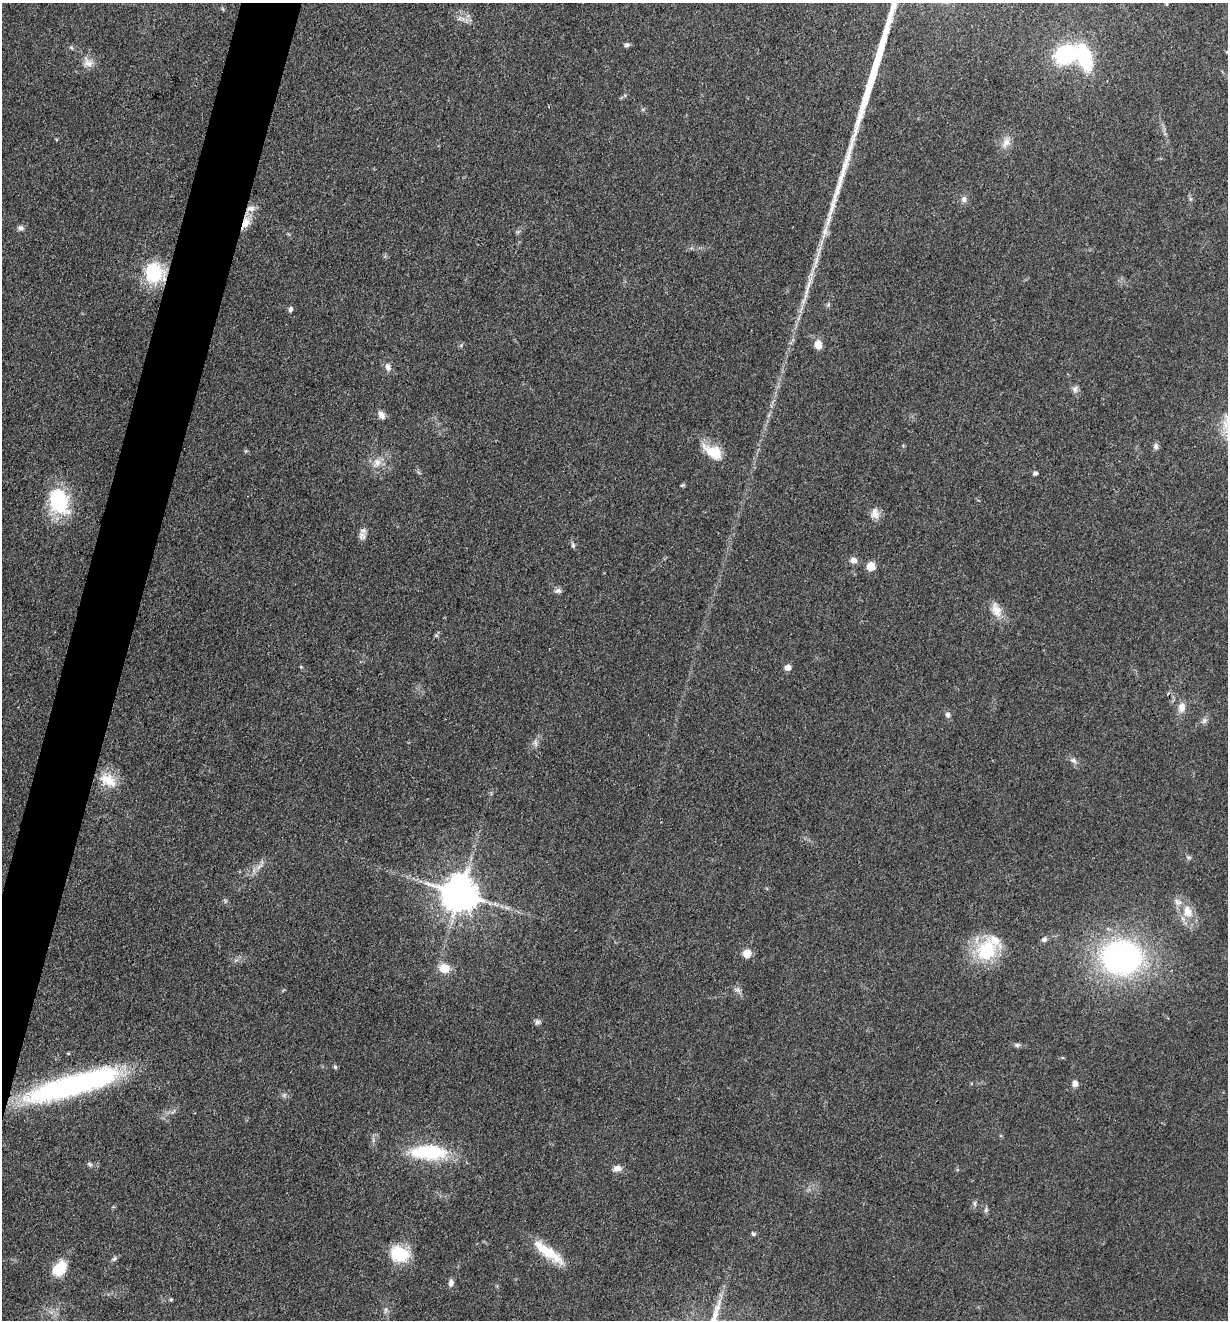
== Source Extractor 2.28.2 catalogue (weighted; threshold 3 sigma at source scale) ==
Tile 7 of 4 x 4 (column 3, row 2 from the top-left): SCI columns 2711-3936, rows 2638-3955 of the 5294 x 5274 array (HDU 1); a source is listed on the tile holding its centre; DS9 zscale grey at full resolution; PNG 1230 x 1322 px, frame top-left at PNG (2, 3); no overlay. Shown black and unused: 4% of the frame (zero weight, under 3 of 4 exposures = <1% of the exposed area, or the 3 px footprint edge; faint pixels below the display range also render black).
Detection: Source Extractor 2.28.2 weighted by HDU 2 'WHT'; one run over the whole footprint, this tile lists its part. Background 0.0742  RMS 0.0056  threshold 0.025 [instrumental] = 3 sigma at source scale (4.5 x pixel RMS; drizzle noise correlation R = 1.50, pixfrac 1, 0.05/0.05 arcsec/px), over >= 5 px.
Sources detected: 71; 1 too faint to see at this stretch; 1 long thin detection or spike segment (spike, bleed or trail) — not listed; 3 inside a brighter listed object's ellipse — not listed separately; the other 66 listed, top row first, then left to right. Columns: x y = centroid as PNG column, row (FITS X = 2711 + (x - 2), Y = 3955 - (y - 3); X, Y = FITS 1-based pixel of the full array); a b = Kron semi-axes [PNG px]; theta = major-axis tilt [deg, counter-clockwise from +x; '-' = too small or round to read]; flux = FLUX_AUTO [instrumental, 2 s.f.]
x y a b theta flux
223 9 6 3 -70 0.64
627 45 7 5 16 1.5
1065 55 17 13 26 55
1085 57 29 14 -72 32
88 63 16 10 -45 4.7
1006 143 16 8 59 4.4
964 199 9 7 90 2.2
246 223 16 9 67 6.7
20 228 9 6 -17 1.8
825 232 23 6 75 5.6
154 273 26 24 -51 27
828 305 6 4 44 0.93
290 309 6 5 - 1.6
818 345 10 9 - 4.7
388 367 11 7 -70 2.7
1075 389 10 8 -89 2.1
381 415 11 7 -60 2.8
1156 446 8 6 -78 1.9
714 452 27 14 -30 14
377 462 13 10 -88 5
1035 473 6 5 - 1.4
682 485 6 5 - 0.76
58 501 30 21 -70 38
875 513 15 11 -79 4.5
362 536 11 9 -51 2.8
573 545 7 5 -71 1.1
854 560 9 8 - 3
871 566 9 8 - 6.7
558 591 9 7 4 1.9
996 610 21 12 -70 7.3
301 667 4 4 - 0.56
788 668 6 6 - 3.3
1182 707 14 10 75 4.6
948 715 7 6 - 1.9
1204 720 9 6 50 1.9
535 743 9 4 -81 1.6
1073 760 9 6 -29 2
108 780 25 15 -30 12
1189 857 8 4 -8 0.98
259 866 12 4 39 2.5
460 894 10 10 - 1500
1188 912 18 12 -73 9.7
1044 939 7 6 - 1.8
987 950 32 26 43 30
747 953 6 5 - 13
1122 958 35 29 0 160
445 968 11 9 4 9.6
737 990 7 7 - 1.9
537 1022 8 6 21 1.5
1017 1045 8 5 0 1.4
335 1067 6 5 - 0.82
1075 1084 7 6 - 2.6
73 1085 92 18 16 140
429 1152 45 17 -2 37
90 1164 7 5 -67 1.1
617 1169 10 7 17 3.3
975 1203 8 4 -82 1.1
986 1210 7 5 70 1.2
753 1234 7 5 -40 0.87
548 1252 45 11 -36 17
399 1254 22 17 -20 20
114 1258 8 5 49 1.3
59 1268 17 12 50 14
451 1283 8 6 80 2.4
171 1299 6 4 1 0.71
385 1310 7 4 71 1.1
Overlapping masked pixels (flux is a lower limit): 2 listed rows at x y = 246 223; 154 273